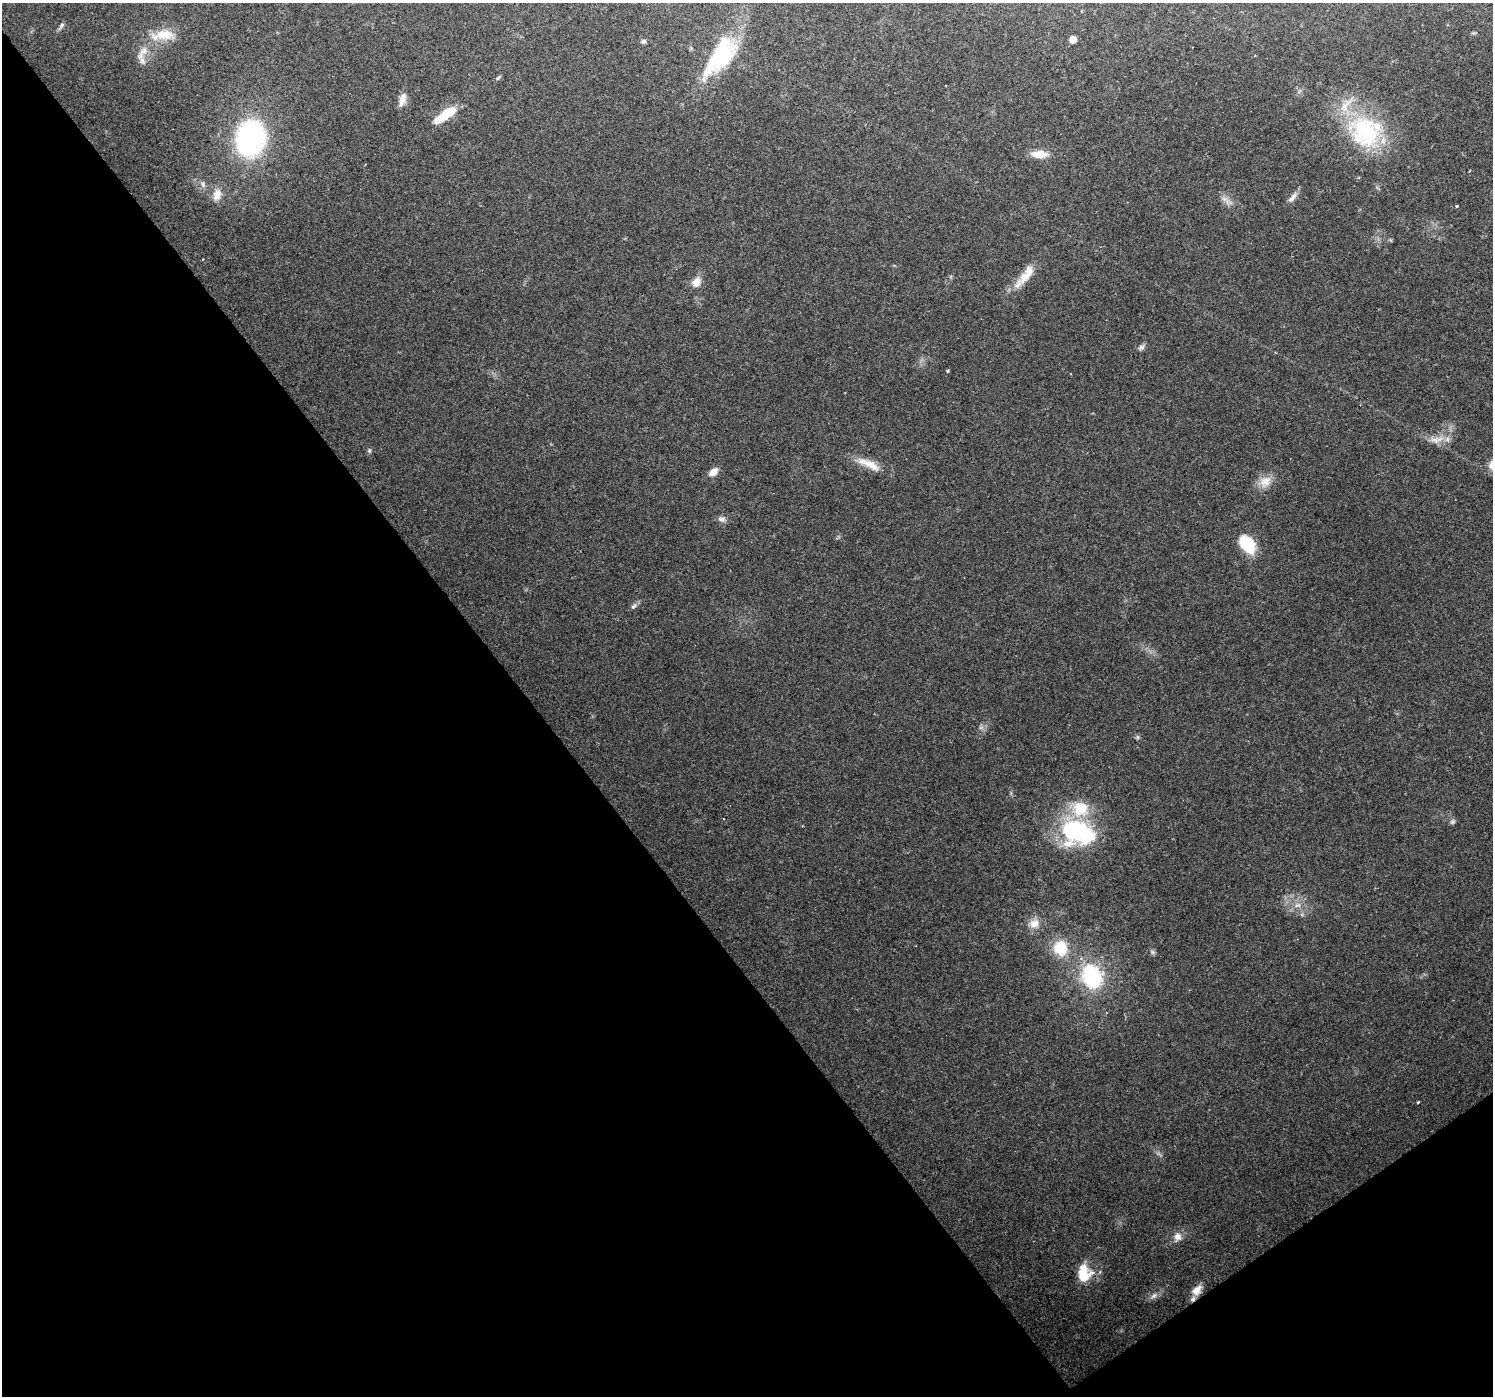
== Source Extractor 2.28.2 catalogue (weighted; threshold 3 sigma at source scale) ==
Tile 14 of 4 x 4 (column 2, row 4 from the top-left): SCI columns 1491-2981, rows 130-1523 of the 5964 x 5901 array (HDU 1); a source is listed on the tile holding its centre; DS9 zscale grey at full resolution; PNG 1495 x 1398 px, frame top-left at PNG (2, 3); no overlay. Shown black and unused: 38% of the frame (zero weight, under 2 of 3 exposures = <1% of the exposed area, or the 3 px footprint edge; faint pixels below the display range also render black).
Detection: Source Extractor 2.28.2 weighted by HDU 2 'WHT'; one run over the whole footprint, this tile lists its part. Background 0.123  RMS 0.0074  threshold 0.0334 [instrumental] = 3 sigma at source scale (4.5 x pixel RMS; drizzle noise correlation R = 1.50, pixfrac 1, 0.0396/0.0396 arcsec/px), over >= 5 px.
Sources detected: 49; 1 too faint to see at this stretch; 1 inside a brighter object's white glare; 2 cosmic-ray / hot-pixel residue — not listed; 5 inside a brighter listed object's ellipse — not listed separately; the other 40 listed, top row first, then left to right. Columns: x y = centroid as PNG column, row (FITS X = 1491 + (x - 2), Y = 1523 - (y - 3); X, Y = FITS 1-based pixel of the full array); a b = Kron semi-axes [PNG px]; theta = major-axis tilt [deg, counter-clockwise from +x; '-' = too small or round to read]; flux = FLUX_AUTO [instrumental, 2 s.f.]
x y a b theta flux
62 25 9 5 51 1.7
164 35 28 13 2 14
1072 39 6 6 - 4.8
643 42 7 6 - 1.5
144 50 15 8 45 5.7
720 55 50 25 56 64
402 101 16 9 75 5.4
445 115 31 9 35 18
1365 132 47 38 -54 76
250 138 31 25 79 130
1039 154 21 9 -2 9.4
365 165 3 2 - 0.65
203 184 9 5 -71 2.1
217 195 16 11 76 7.7
1293 197 18 6 50 3.7
1224 199 7 4 -19 2
1456 206 3 3 - 0.85
1025 276 21 13 48 12
696 282 13 10 62 6.1
1141 347 10 6 31 2.2
948 371 3 3 - 1
1435 440 14 6 -15 5.2
369 451 6 5 - 1.2
869 464 35 10 -24 12
713 472 12 7 42 6.1
1265 481 16 12 12 8.7
722 519 11 6 0 2.7
1247 544 19 12 -53 30
634 606 9 5 37 1.9
1137 737 6 4 -71 1.2
1452 822 8 6 19 1.6
1078 833 43 29 -16 77
1298 905 10 6 17 3.6
1034 924 13 10 19 6.9
1060 948 14 13 - 24
1091 976 27 22 -68 58
1418 1102 3 3 - 3.9
1178 1237 11 10 - 4.9
1083 1268 23 16 -27 14
1197 1290 15 9 50 7